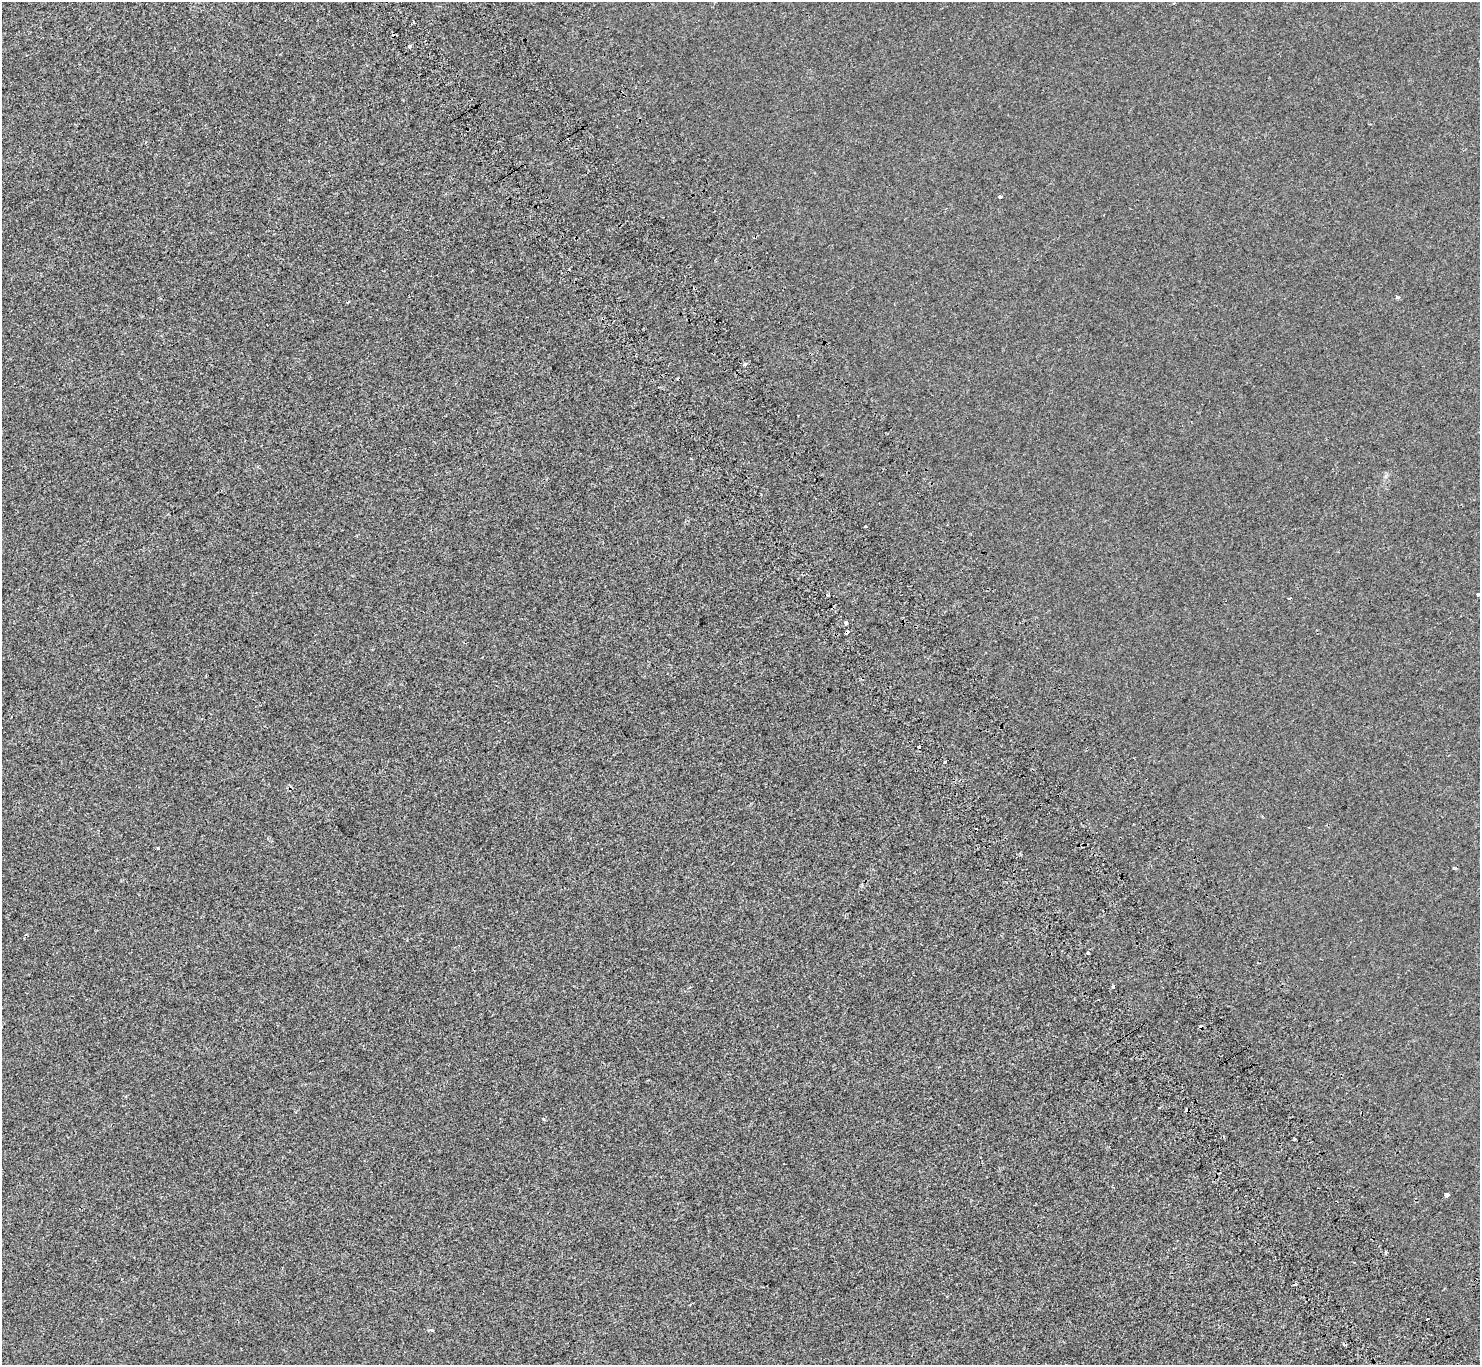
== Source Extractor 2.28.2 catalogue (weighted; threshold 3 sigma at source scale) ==
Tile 6 of 4 x 4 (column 2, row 2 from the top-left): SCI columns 1585-3062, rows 3049-4411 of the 6121 x 6036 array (HDU 1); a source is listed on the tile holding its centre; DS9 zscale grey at full resolution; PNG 1482 x 1367 px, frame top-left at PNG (2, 2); no overlay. Shown black and unused: <1% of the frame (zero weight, under 2 of 3 exposures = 7% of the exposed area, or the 3 px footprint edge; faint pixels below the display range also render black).
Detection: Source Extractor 2.28.2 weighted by HDU 2 'WHT'; one run over the whole footprint, this tile lists its part. Background -7.26e-04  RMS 0.0046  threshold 0.0205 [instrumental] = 3 sigma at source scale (4.5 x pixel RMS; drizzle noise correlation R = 1.50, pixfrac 1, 0.0396/0.0396 arcsec/px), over >= 5 px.
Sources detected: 32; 8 cosmic-ray / hot-pixel residue — not listed; the other 24 listed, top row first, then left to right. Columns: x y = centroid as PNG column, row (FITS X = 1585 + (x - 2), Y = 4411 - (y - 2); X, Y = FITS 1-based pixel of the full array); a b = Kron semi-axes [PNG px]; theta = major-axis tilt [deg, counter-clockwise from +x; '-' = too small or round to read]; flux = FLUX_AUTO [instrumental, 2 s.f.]
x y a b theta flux
410 47 3 3 - 1.3
1000 197 3 3 - 1.4
1397 297 5 3 - 1.7
348 302 4 2 - 0.55
744 364 4 3 - 0.99
865 526 3 2 - 0.5
1478 594 4 3 - 3.7
828 595 3 2 - 0.48
1290 598 4 2 - 0.37
846 623 4 3 - 3.9
847 632 4 3 - 4.7
944 762 3 3 - 2.4
158 848 3 3 - 4.3
1454 868 3 2 - 0.85
1088 953 4 3 - 0.64
1113 987 3 3 - 6
1187 1109 4 3 - 6.6
544 1119 4 3 - 0.64
1295 1139 3 2 - 0.51
1447 1195 4 3 - 3.9
1386 1253 3 3 - 4.7
1295 1284 3 3 - 1.4
1427 1319 3 3 - 3.8
431 1330 5 4 - 0.65
Overlapping masked pixels (flux is a lower limit): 2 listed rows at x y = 847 632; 1187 1109
Isophote crosses this tile's border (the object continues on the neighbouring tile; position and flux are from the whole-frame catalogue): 1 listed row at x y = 1478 594